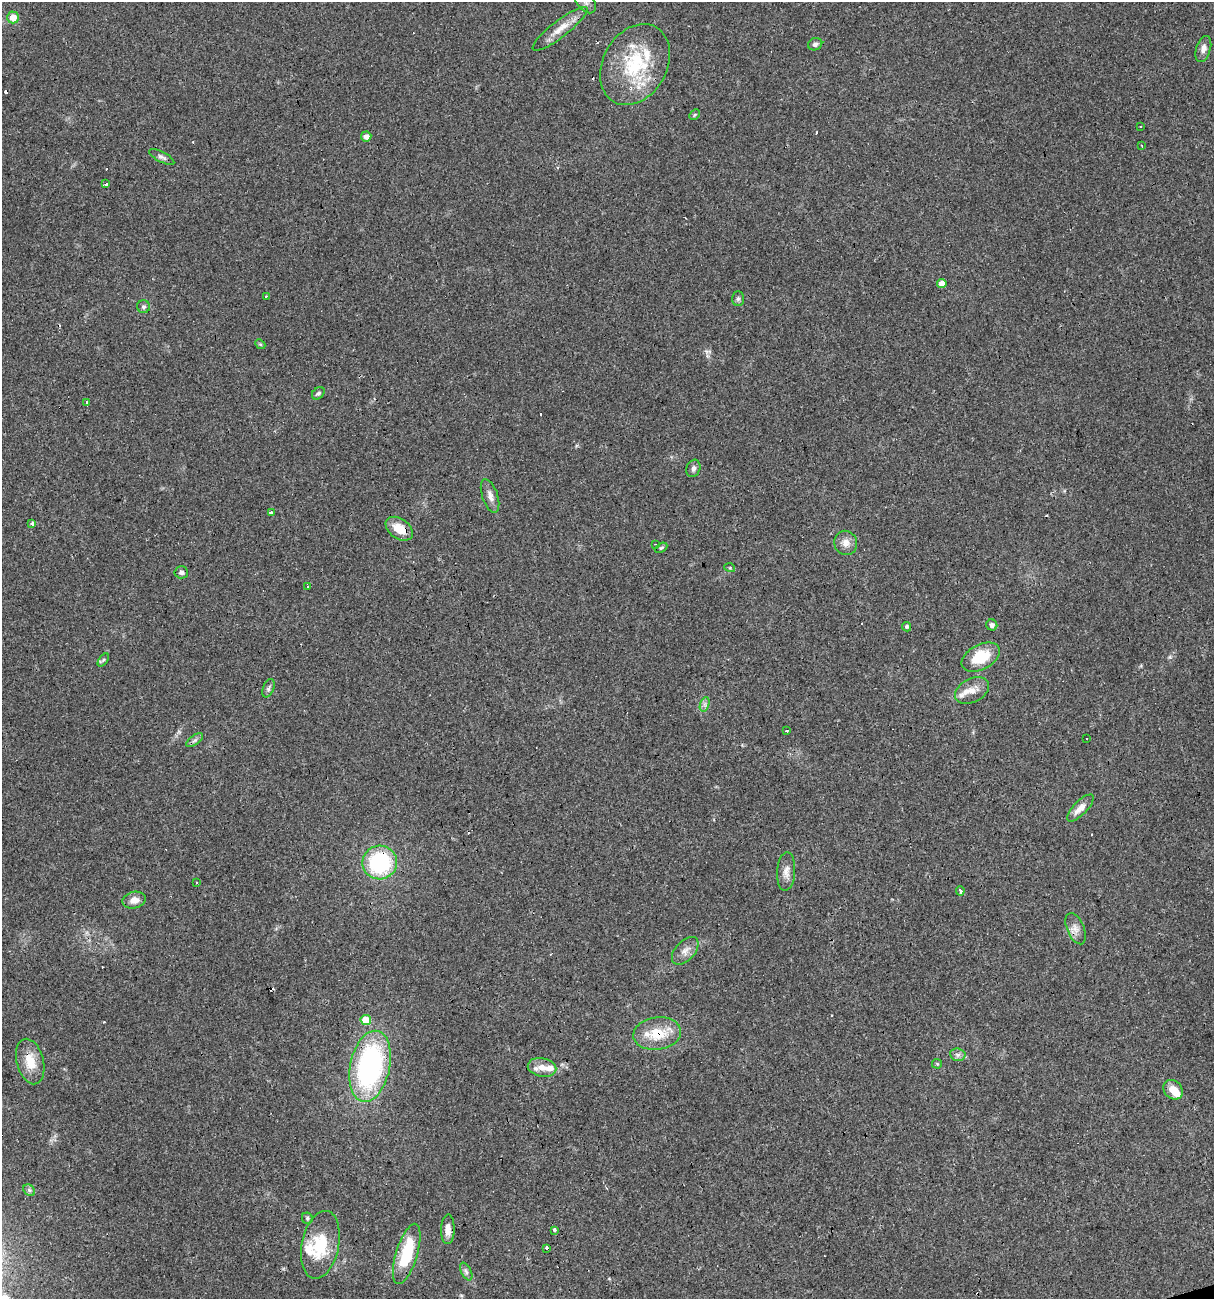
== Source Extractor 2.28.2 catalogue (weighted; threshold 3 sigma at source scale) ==
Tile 6 of 4 x 4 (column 2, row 2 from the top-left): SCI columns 1258-2469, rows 2594-3890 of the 4989 x 5186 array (HDU 1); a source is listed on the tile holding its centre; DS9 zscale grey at full resolution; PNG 1216 x 1301 px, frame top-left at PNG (2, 2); each listed source drawn as its Kron ellipse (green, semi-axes under 4 px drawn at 4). Shown black and unused: <1% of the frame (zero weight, under 3 of 4 exposures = <1% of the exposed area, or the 3 px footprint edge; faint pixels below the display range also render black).
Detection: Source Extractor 2.28.2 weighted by HDU 2 'WHT'; one run over the whole footprint, this tile lists its part. Background 0.0332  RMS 0.0037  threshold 0.0168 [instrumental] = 3 sigma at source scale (4.5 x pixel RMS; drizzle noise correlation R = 1.50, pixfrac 1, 0.0396/0.0396 arcsec/px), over >= 5 px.
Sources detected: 87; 17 cosmic-ray / hot-pixel residue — neither listed nor drawn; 6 inside a brighter listed object's ellipse — not listed separately; the other 64 listed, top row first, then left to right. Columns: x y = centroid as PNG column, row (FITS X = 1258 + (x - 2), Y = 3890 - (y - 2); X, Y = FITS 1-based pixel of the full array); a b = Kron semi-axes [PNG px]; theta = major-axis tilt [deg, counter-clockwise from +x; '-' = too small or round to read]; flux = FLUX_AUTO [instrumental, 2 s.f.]
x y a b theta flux
585 2 13 8 -51 2.1
13 17 6 6 - 4.6
560 29 34 8 38 5.4
815 44 7 6 - 1.2
1203 49 13 7 73 2.2
635 64 43 32 60 27
695 115 6 4 45 0.43
1141 126 3 2 - 0.46
366 136 5 5 - 2
1142 146 3 2 - 0.26
162 157 14 5 -27 1.2
106 184 3 3 - 5.5
942 284 4 4 - 3.6
267 296 4 2 - 0.48
738 299 7 6 - 0.88
144 307 6 6 - 0.93
260 344 5 4 - 0.43
318 393 7 5 40 0.84
86 402 3 3 - 2.5
693 468 9 6 69 1.1
490 496 17 7 -71 2.4
271 512 3 3 - 0.51
32 524 3 3 - 20
399 529 15 10 -35 6.5
846 543 12 11 - 2.8
656 545 4 2 - 0.32
661 548 7 4 30 0.56
730 568 5 3 - 0.38
181 572 7 6 - 1.2
307 587 3 3 - 0.68
992 625 6 5 - 1.3
907 627 5 4 - 0.69
981 657 21 12 28 12
103 660 7 4 53 0.61
268 688 10 5 69 0.94
972 691 18 11 27 4.4
705 704 7 4 72 0.97
787 731 3 3 - 1.7
1087 739 3 2 - 0.42
195 740 10 4 35 1
1080 808 18 7 46 3.5
380 862 17 17 - 37
786 871 19 9 86 2.9
197 883 3 3 - 0.67
960 891 5 3 - 17
134 900 12 8 12 3.1
1076 929 17 8 -67 2.8
685 951 16 9 47 3
366 1020 5 5 - 7.1
657 1034 24 16 8 11
958 1055 8 6 -9 1.1
30 1061 23 13 -76 7.3
937 1064 5 4 - 0.43
370 1066 36 20 78 78
542 1067 14 9 -11 3.8
1173 1090 11 8 -46 4.2
29 1190 6 5 - 0.86
307 1218 6 5 - 0.65
448 1229 15 7 88 2.9
554 1230 3 3 - 9
320 1245 34 18 78 16
547 1249 3 3 - 2.2
407 1254 31 10 73 18
466 1271 9 5 -63 1.1
Overlapping masked pixels (flux is a lower limit): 5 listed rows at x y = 399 529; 380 862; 657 1034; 30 1061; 370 1066
Isophote crosses this tile's border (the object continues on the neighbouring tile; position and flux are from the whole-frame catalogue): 1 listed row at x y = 585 2